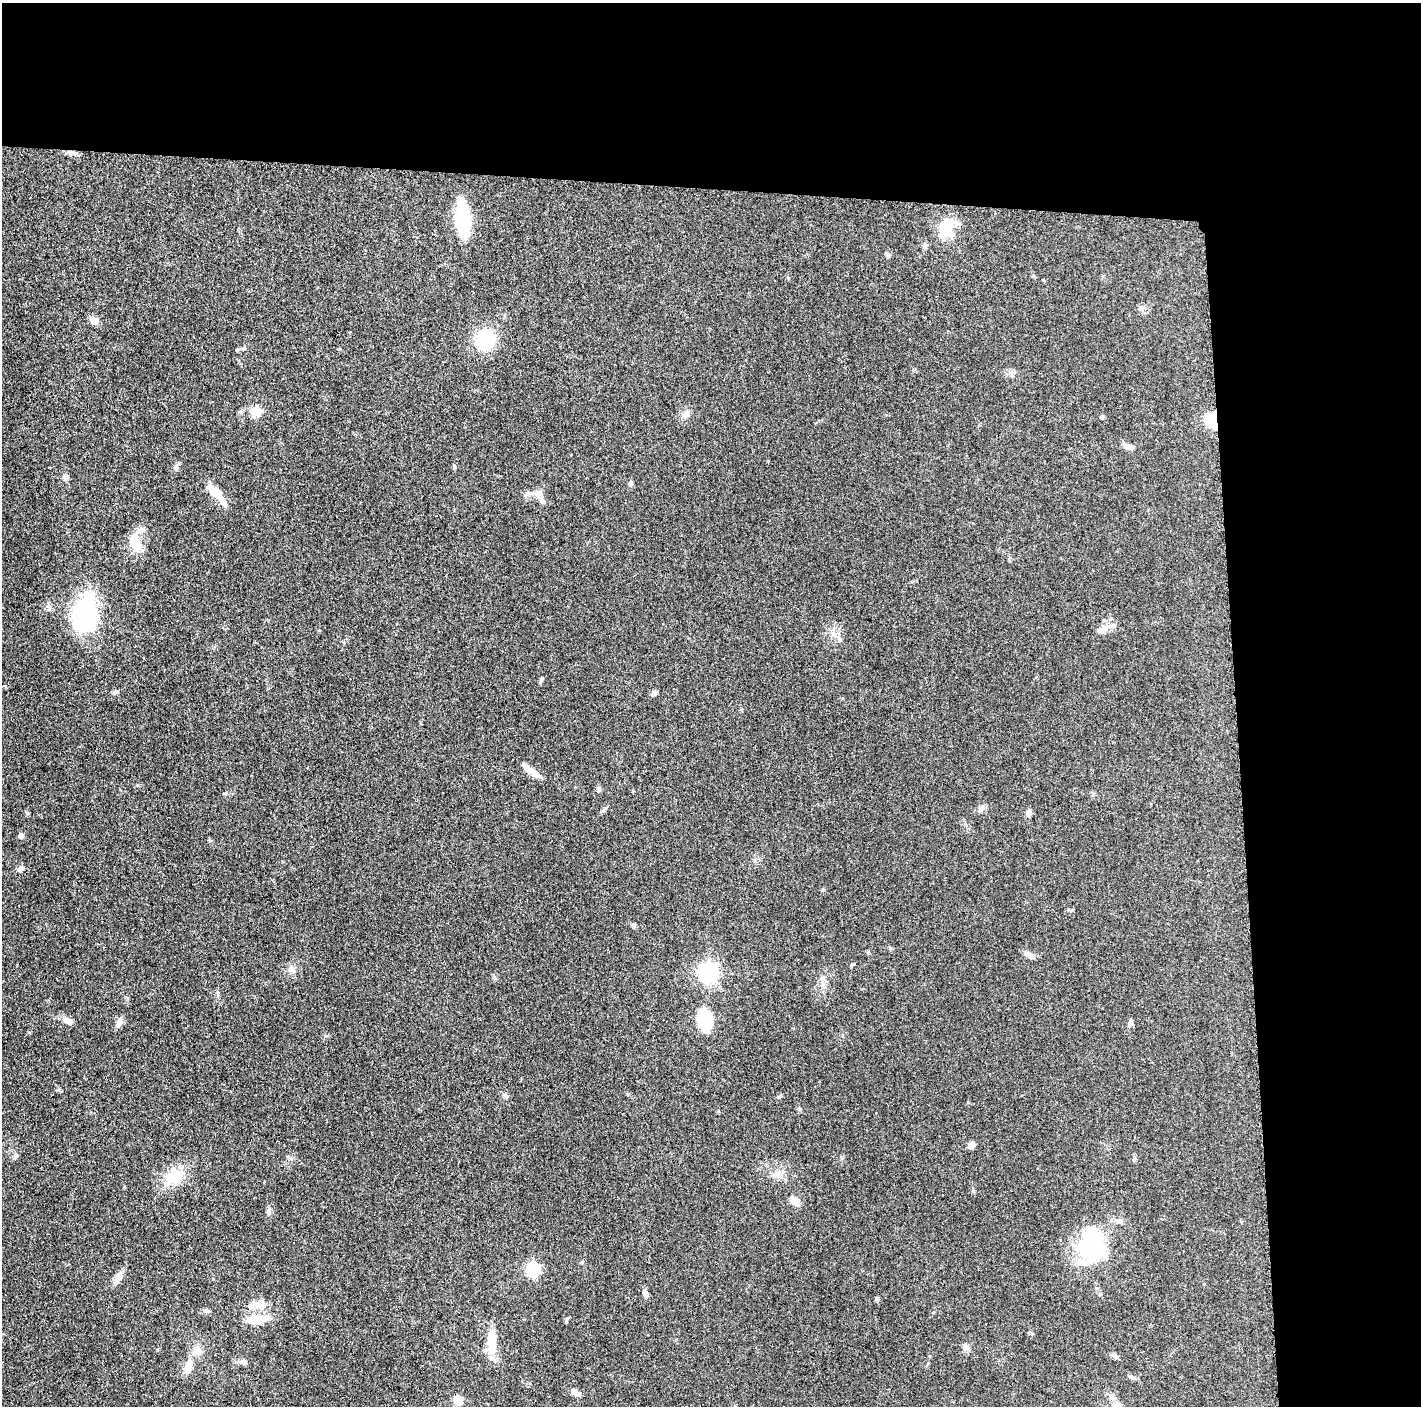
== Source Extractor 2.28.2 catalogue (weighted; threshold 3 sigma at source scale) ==
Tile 3 of 3 x 3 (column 3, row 1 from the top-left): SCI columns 2845-4263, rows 2827-4230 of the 4272 x 4249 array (HDU 1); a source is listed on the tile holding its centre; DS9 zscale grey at full resolution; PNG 1423 x 1408 px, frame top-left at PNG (2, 3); no overlay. Shown black and unused: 24% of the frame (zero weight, under 3 of 5 exposures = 1% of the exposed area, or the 3 px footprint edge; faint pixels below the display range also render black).
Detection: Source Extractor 2.28.2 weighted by HDU 2 'WHT'; one run over the whole footprint, this tile lists its part. Background 0.0487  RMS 0.0052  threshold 0.0236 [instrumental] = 3 sigma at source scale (4.5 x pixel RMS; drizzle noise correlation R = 1.50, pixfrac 1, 0.05/0.05 arcsec/px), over >= 5 px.
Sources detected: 72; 2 inside a brighter object's white glare — not listed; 5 inside a brighter listed object's ellipse — not listed separately; the other 65 listed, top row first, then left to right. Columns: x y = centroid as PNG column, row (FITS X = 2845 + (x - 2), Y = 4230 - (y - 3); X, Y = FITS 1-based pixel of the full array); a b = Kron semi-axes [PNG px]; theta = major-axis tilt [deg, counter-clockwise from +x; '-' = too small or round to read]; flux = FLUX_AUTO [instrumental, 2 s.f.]
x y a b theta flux
71 153 12 5 -3 2.1
463 218 25 10 -84 60
946 228 26 19 58 14
924 246 7 5 -48 1.1
888 255 7 5 47 0.97
1141 308 9 6 -60 1.5
94 320 9 7 -34 4.2
485 339 12 11 - 43
243 348 6 4 2 0.84
257 411 5 5 - 23
685 415 11 8 28 2.8
1102 417 4 4 - 1.1
1212 420 16 12 -72 14
1128 446 14 6 -18 2.5
176 467 9 6 63 1.5
454 467 6 4 -72 0.71
66 477 8 7 - 1.7
630 483 8 6 75 1.1
215 492 19 11 -41 7.9
538 493 12 10 78 3
135 542 25 12 -73 9.6
85 614 38 25 79 59
1102 630 20 9 26 4.1
542 678 6 4 46 0.72
115 692 7 5 16 1.1
654 693 8 6 35 1.4
530 770 28 6 -39 5
599 789 6 6 - 1.1
981 808 10 7 35 2.1
604 810 10 3 61 0.95
1029 813 8 6 74 1.8
21 835 5 5 - 2.5
20 869 7 6 - 1.7
633 925 6 5 - 1.1
1029 955 14 6 -44 2.2
291 969 11 7 -66 2.4
709 972 8 7 - 170
823 978 7 4 -90 1.2
705 1019 21 13 -84 25
68 1021 14 8 -24 2.9
119 1022 11 6 64 3.7
1130 1023 8 5 81 1.6
505 1096 8 5 -40 1.2
971 1145 7 6 - 2.7
777 1176 7 4 -18 1.6
174 1177 26 17 10 13
794 1201 11 9 -45 3.6
1093 1246 44 31 80 50
582 1262 6 4 2 0.6
533 1269 6 6 - 83
118 1278 18 8 60 4
645 1293 11 6 -64 1.8
260 1305 19 7 -8 4.4
207 1311 7 5 0 1.3
256 1319 21 8 4 14
566 1320 7 4 69 0.8
492 1342 30 11 83 11
966 1347 10 7 -36 2.2
197 1350 11 11 - 4.7
1115 1356 9 5 -33 1.4
243 1362 9 7 -26 2
188 1367 17 9 76 6.2
1133 1378 9 5 -14 1.1
576 1393 12 6 -25 2.5
458 1400 8 8 - 6.1
Overlapping masked pixels (flux is a lower limit): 1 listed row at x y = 1212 420
Unlisted compact peaks at least as high as the median listed source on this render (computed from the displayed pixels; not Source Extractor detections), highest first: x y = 269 1210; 225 793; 877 1298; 325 1036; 16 1155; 973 1191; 822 890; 137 785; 842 1158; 840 640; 780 1096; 494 977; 741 709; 291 1159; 1134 1160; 851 965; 217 992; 800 1109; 788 278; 868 952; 1032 1334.